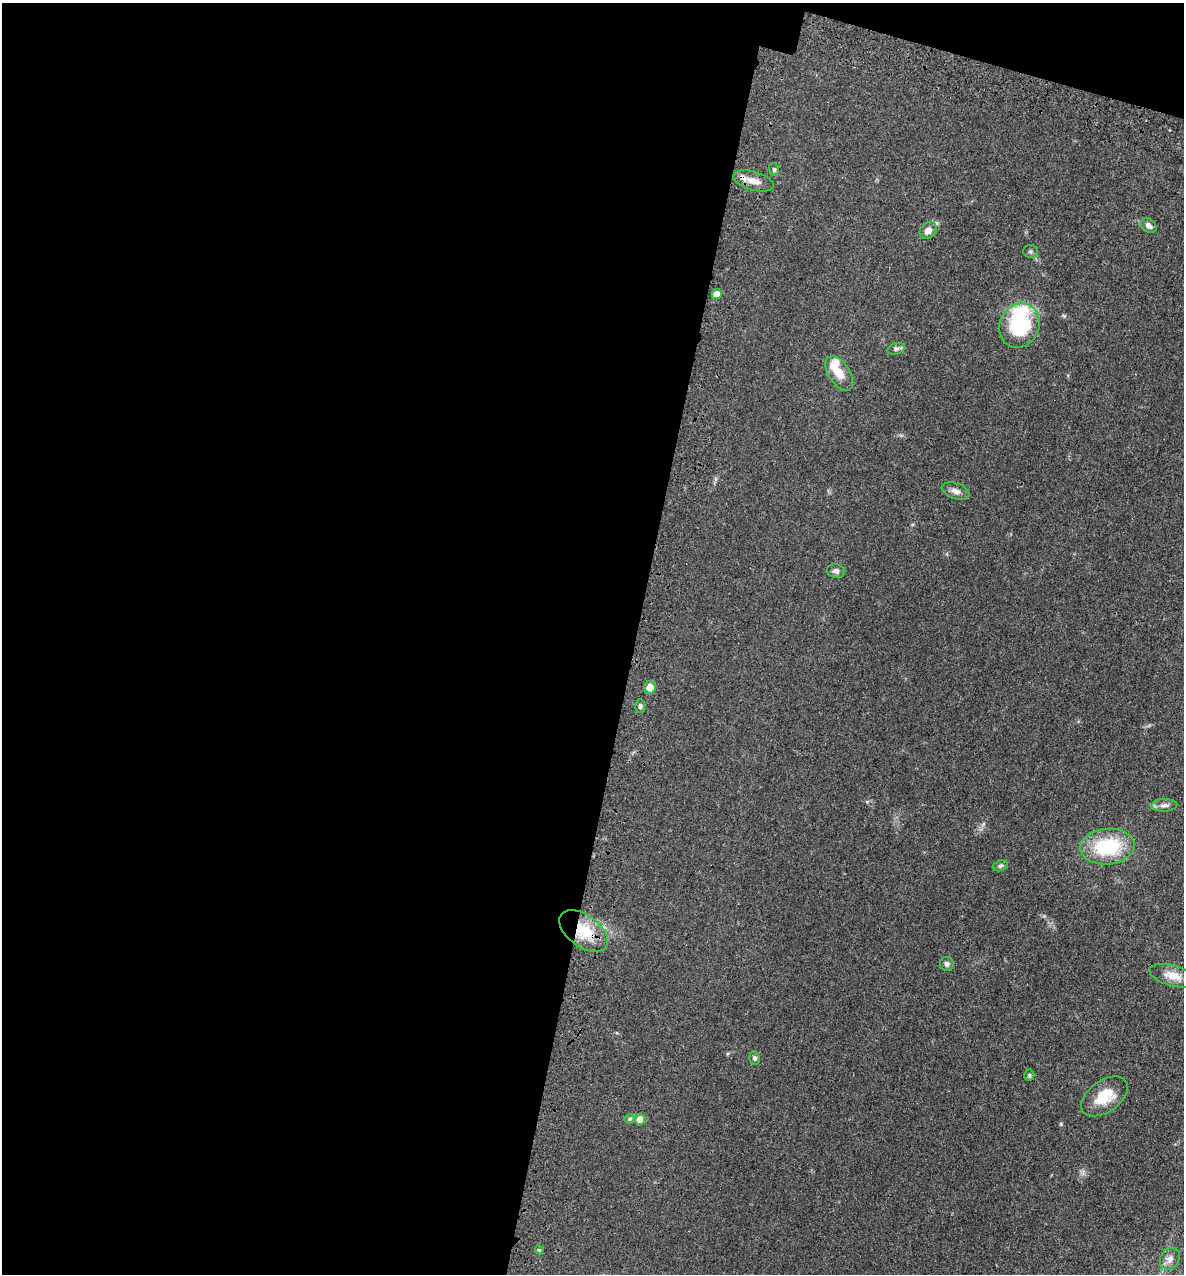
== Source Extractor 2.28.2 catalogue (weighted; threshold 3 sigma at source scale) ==
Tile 1 of 4 x 4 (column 1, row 1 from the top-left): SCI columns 320-1501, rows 3888-5159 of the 5248 x 5228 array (HDU 1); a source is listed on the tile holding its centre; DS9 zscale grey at full resolution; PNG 1186 x 1276 px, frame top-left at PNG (2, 3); each listed source drawn as its Kron ellipse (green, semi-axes under 4 px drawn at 4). Shown black and unused: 55% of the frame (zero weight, under 3 of 4 exposures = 6% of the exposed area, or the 3 px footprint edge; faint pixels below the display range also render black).
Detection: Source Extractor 2.28.2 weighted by HDU 2 'WHT'; one run over the whole footprint, this tile lists its part. Background 0.0402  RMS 0.0049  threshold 0.0219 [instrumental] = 3 sigma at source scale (4.5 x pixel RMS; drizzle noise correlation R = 1.50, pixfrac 1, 0.05/0.05 arcsec/px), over >= 5 px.
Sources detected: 29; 2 inside a brighter object's white glare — neither listed nor drawn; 1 inside a brighter listed object's ellipse — not listed separately; the other 26 listed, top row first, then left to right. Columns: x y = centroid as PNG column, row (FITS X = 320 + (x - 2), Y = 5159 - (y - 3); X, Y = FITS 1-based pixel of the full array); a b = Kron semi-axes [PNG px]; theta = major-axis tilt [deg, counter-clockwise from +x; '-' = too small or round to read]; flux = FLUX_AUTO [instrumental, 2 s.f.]
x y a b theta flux
774 170 6 5 - 0.71
753 181 21 9 -16 5
1149 226 9 6 -40 2
928 230 9 7 43 3.4
1031 251 7 6 - 1
717 294 5 5 - 5.7
1019 325 23 19 65 36
896 349 9 5 18 1.2
839 373 19 10 -57 7.6
956 491 14 7 -19 2.5
836 571 9 6 -12 1.9
650 687 6 6 - 5.5
640 706 7 5 -89 1.1
1164 805 13 6 3 2.2
1107 847 27 18 5 30
1000 866 7 5 19 0.91
584 931 28 16 -36 17
947 964 7 7 - 1.5
1173 976 24 10 -15 6.3
755 1058 6 5 - 1.2
1029 1075 5 5 - 0.71
1104 1096 26 15 35 13
630 1119 5 4 - 0.94
640 1120 5 5 - 6.1
539 1250 4 4 - 0.58
1170 1259 12 9 56 3.1
Overlapping masked pixels (flux is a lower limit): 2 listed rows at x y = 753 181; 584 931